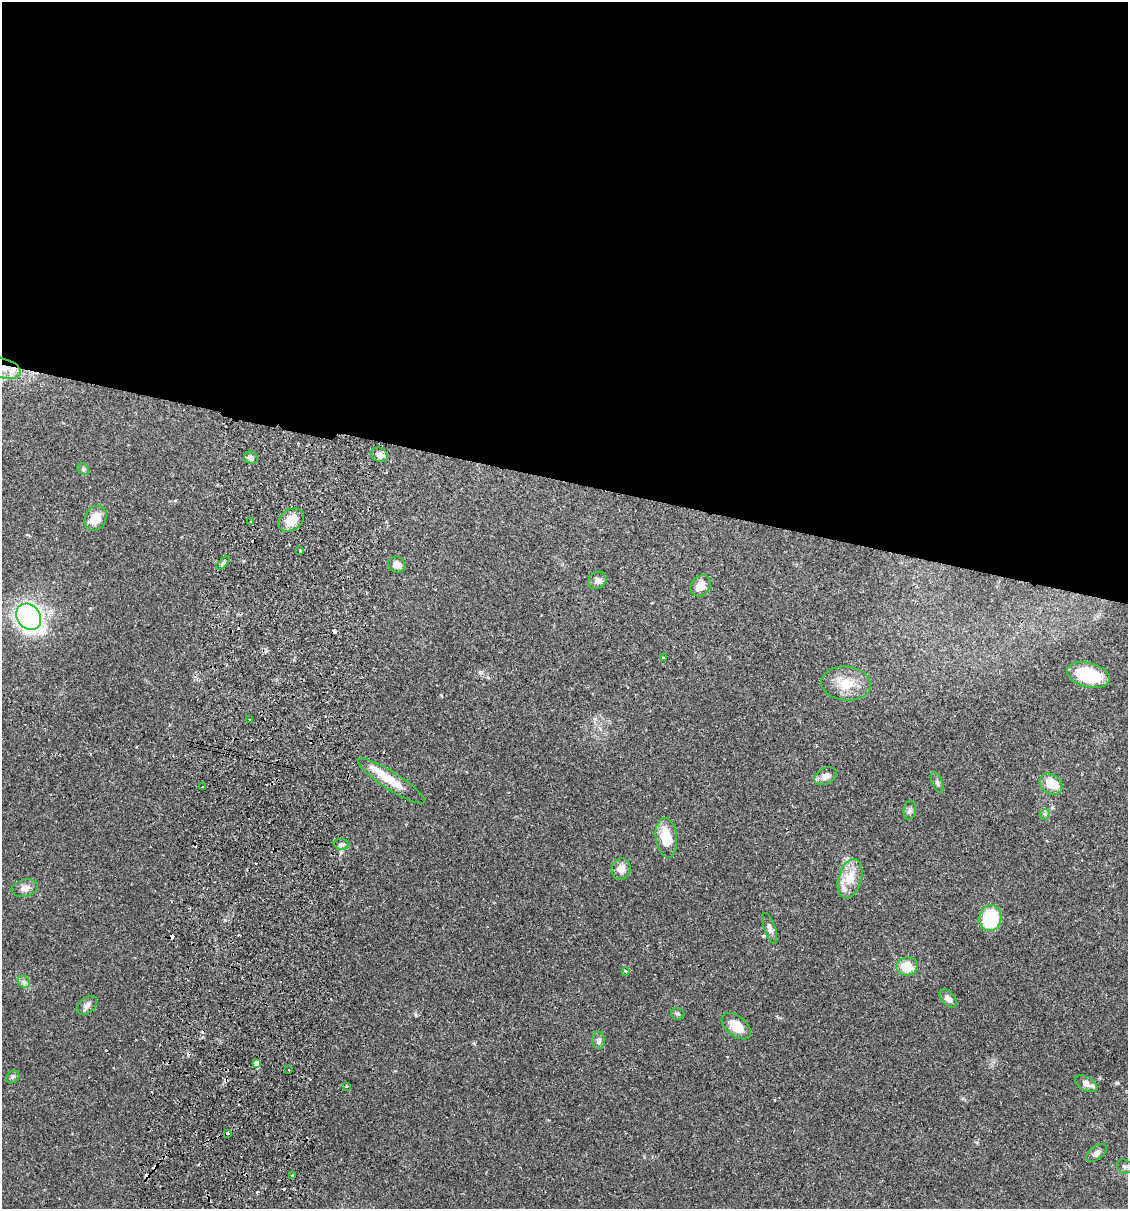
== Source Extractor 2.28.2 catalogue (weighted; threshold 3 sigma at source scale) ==
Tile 3 of 4 x 4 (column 3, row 1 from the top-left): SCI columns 2424-3549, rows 3637-4843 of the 4963 x 4856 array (HDU 1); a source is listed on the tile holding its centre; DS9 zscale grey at full resolution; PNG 1130 x 1211 px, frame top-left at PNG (2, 2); each listed source drawn as its Kron ellipse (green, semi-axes under 4 px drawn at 4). Shown black and unused: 40% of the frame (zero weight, under 2 of 3 exposures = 3% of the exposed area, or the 3 px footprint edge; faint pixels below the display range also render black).
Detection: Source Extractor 2.28.2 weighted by HDU 2 'WHT'; one run over the whole footprint, this tile lists its part. Background 0.0646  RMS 0.005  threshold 0.0226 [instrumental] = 3 sigma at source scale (4.5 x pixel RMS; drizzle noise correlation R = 1.50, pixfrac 1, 0.05/0.05 arcsec/px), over >= 5 px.
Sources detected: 64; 13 cosmic-ray / hot-pixel residue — neither listed nor drawn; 3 inside a brighter listed object's ellipse — not listed separately; the other 48 listed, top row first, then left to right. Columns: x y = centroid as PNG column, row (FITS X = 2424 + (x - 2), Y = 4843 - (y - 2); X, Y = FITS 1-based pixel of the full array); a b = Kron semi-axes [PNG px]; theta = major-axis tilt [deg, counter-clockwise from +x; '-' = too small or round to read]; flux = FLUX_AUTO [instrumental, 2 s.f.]
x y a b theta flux
3 368 18 9 -17 7
379 455 9 7 -24 2.9
251 458 7 6 - 1.8
83 469 6 5 - 0.93
96 518 13 10 62 7.9
291 520 14 10 38 8.4
251 522 3 3 - 1.1
300 551 3 3 - 2.5
223 563 8 4 45 1.1
397 565 9 8 - 3.5
597 580 10 8 34 2.1
701 586 11 9 51 5.4
29 617 14 11 -53 180
663 657 3 3 - 0.5
1088 675 22 12 -14 26
846 684 25 17 -4 11
250 720 3 2 - 0.54
825 776 12 7 29 3.4
391 781 39 8 -33 10
937 782 11 5 -69 1.4
1051 784 12 9 -36 9
202 787 3 2 - 0.67
910 810 9 6 80 1.4
1045 814 6 4 45 0.76
666 838 20 10 -82 12
341 844 8 5 -4 1.3
621 869 11 9 75 4.3
850 879 20 11 74 8.9
25 888 13 8 12 3.2
990 918 13 11 79 27
770 928 16 5 -71 2.1
907 966 10 9 - 12
625 971 4 3 - 0.85
24 982 7 5 -45 1.3
948 998 10 6 -48 2.9
87 1005 12 7 41 2.4
678 1014 6 6 - 0.95
736 1026 17 10 -38 8.3
599 1040 8 6 90 1.6
256 1063 3 3 - 37
289 1070 2 2 - 0.41
13 1077 7 5 44 1
1086 1084 12 6 -28 3.3
346 1086 3 2 - 0.63
228 1133 3 3 - 0.62
1096 1153 12 6 38 2
1124 1166 7 6 - 1.4
292 1175 3 2 - 0.62
Overlapping masked pixels (flux is a lower limit): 1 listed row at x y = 3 368
Isophote crosses this tile's border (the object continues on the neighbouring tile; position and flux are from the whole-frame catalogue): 1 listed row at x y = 3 368
Unlisted compact peaks at least as high as the median listed source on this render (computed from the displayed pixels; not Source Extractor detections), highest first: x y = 1117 1083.